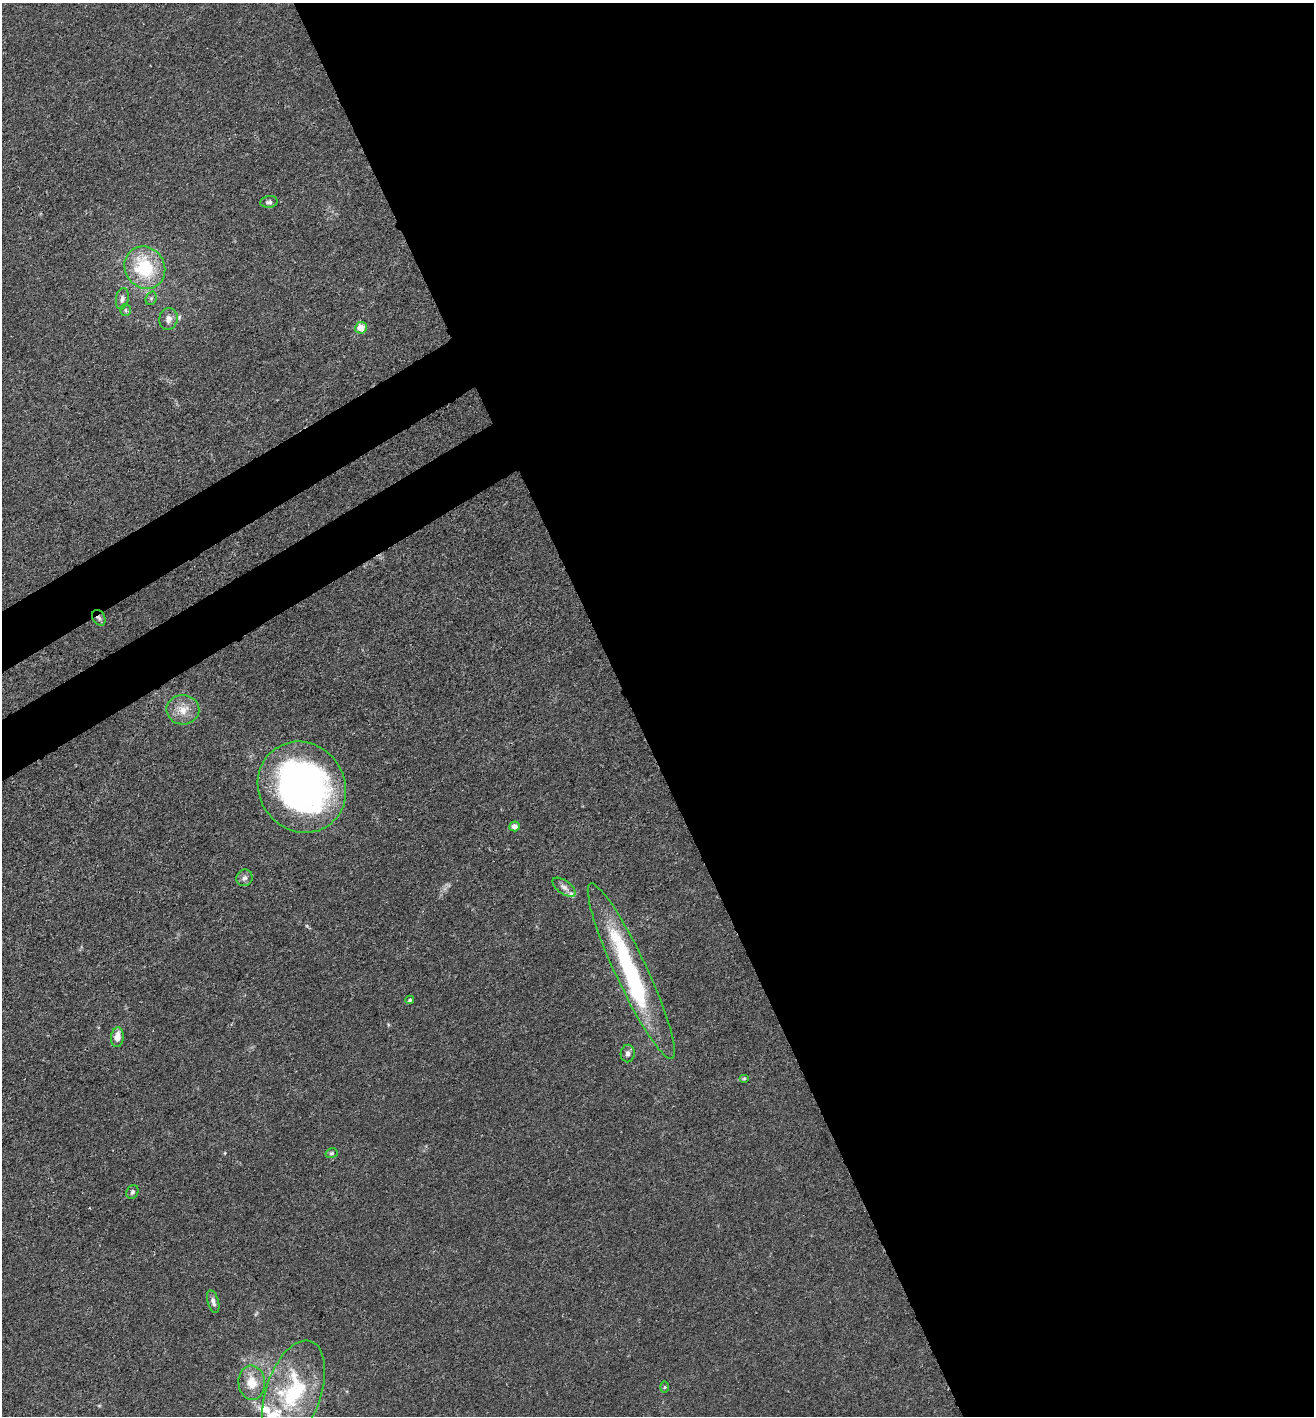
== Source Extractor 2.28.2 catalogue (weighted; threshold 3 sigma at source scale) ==
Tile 8 of 4 x 4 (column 4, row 2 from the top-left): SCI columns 4135-5446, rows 2912-4325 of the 5777 x 5823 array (HDU 1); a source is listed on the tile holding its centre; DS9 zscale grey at full resolution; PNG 1316 x 1418 px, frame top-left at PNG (2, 3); each listed source drawn as its Kron ellipse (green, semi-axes under 4 px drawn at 4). Shown black and unused: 55% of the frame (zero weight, under 3 of 4 exposures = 7% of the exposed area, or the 3 px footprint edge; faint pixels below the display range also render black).
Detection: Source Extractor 2.28.2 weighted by HDU 2 'WHT'; one run over the whole footprint, this tile lists its part. Background 0.027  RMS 0.003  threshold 0.0137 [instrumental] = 3 sigma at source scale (4.5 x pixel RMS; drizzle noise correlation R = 1.50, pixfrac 1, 0.05/0.05 arcsec/px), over >= 5 px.
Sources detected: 29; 1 inside a brighter object's white glare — neither listed nor drawn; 4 inside a brighter listed object's ellipse — not listed separately; the other 24 listed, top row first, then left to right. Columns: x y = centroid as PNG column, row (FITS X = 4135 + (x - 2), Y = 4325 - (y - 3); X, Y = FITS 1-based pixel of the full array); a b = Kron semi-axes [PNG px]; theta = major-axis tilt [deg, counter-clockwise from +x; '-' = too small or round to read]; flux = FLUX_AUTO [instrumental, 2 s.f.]
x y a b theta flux
269 202 9 5 6 0.85
145 268 22 19 -56 18
151 298 7 5 69 0.65
122 299 11 6 80 1.1
125 310 6 5 - 0.55
168 319 11 9 79 2
361 328 6 6 - 3.8
99 618 8 6 -59 0.8
183 710 16 14 -2 4.6
302 787 47 43 -55 130
514 826 5 5 - 1.8
244 878 8 8 - 1.1
564 887 13 6 -35 1.5
631 971 97 15 -65 47
410 1000 4 3 - 0.44
117 1037 10 6 84 3
628 1053 9 7 87 1.2
744 1078 5 4 - 0.34
332 1153 6 4 16 0.5
132 1192 7 5 62 0.7
213 1302 12 5 -74 1.2
252 1383 17 13 -84 6
664 1387 6 4 89 0.34
294 1392 53 27 71 29
Overlapping masked pixels (flux is a lower limit): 1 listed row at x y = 99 618